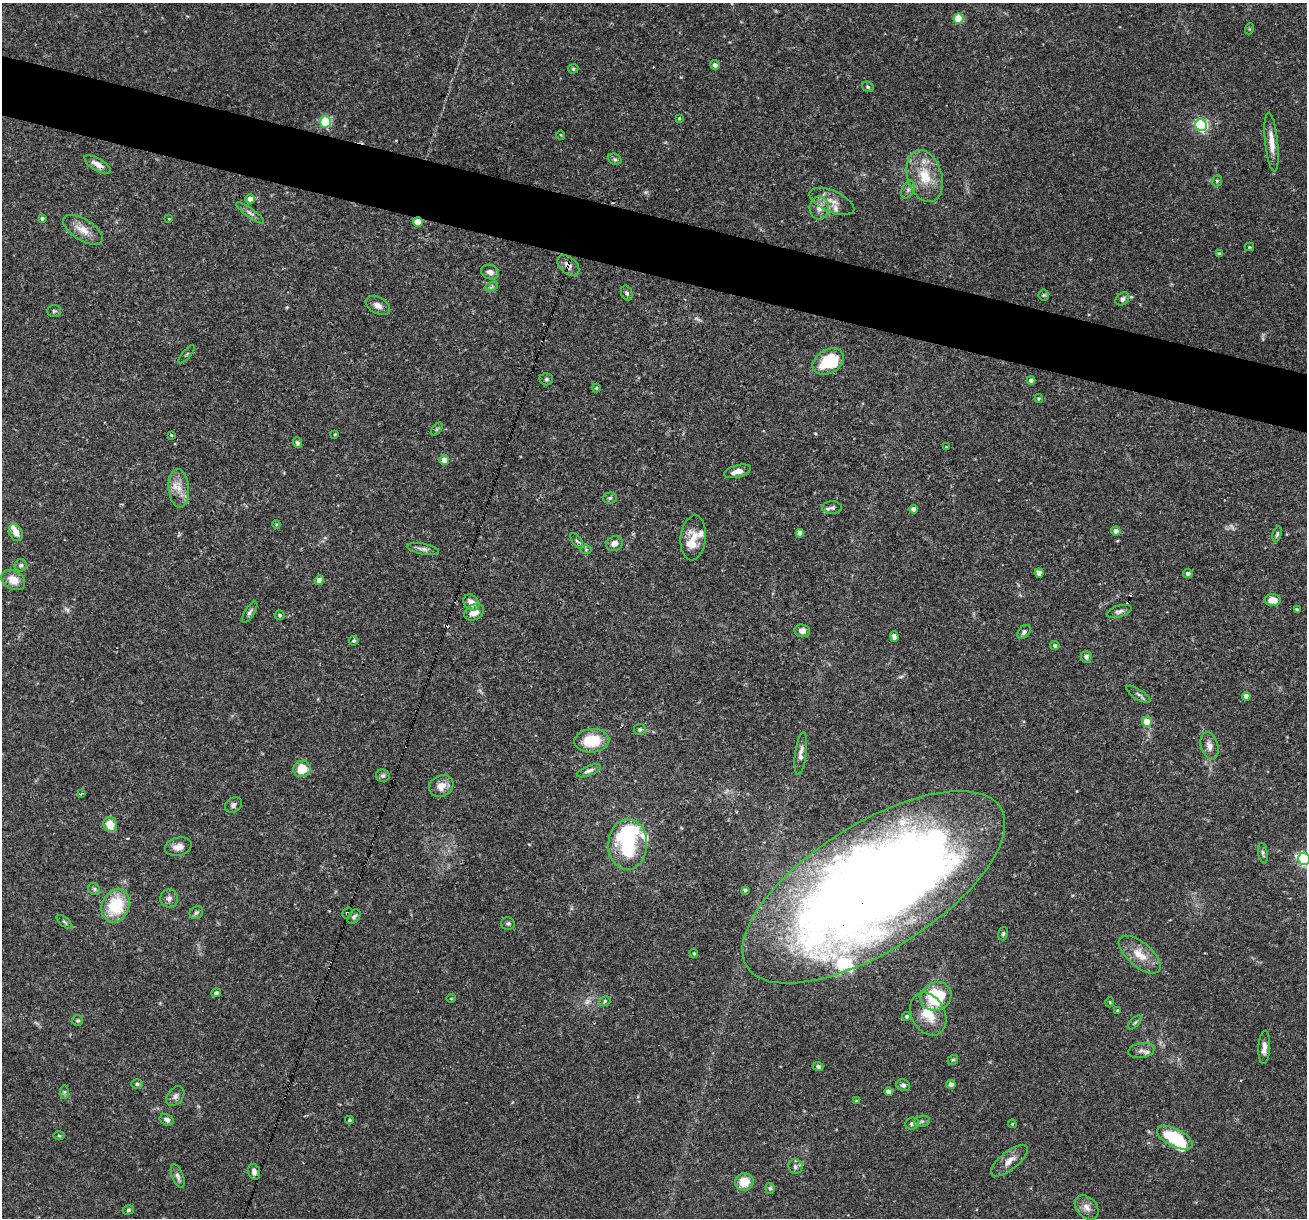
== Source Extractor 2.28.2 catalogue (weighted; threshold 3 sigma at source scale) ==
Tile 11 of 4 x 4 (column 3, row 3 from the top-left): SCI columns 2611-3915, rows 1467-2682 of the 5220 x 5238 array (HDU 1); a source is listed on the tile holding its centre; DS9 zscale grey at full resolution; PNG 1309 x 1220 px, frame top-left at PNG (2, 3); each listed source drawn as its Kron ellipse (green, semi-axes under 4 px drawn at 4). Shown black and unused: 5% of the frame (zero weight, under 3 of 4 exposures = <1% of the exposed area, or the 3 px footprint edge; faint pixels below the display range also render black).
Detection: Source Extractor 2.28.2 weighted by HDU 2 'WHT'; one run over the whole footprint, this tile lists its part. Background 0.0759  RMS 0.0036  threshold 0.016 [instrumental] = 3 sigma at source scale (4.5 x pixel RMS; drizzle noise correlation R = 1.50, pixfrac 1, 0.05/0.05 arcsec/px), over >= 5 px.
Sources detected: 164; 4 too faint to see at this stretch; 2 inside a brighter object's white glare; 5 cosmic-ray / hot-pixel residue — neither listed nor drawn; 8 inside a brighter listed object's ellipse — not listed separately; the other 145 listed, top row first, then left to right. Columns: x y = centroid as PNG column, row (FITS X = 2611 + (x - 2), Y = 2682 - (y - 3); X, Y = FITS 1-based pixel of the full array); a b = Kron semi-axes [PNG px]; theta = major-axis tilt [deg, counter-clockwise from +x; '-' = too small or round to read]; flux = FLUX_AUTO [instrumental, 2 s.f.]
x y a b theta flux
959 19 5 5 - 13
1249 29 5 3 - 0.31
715 65 5 5 - 1.2
573 69 5 5 - 0.49
868 87 6 5 - 0.59
679 118 4 4 - 0.34
326 122 6 5 - 35
1201 125 6 6 - 63
561 135 5 3 - 0.29
1271 142 29 6 -84 4.3
615 159 7 5 -21 0.77
98 165 15 6 -31 2.7
925 176 26 17 -73 11
1217 181 6 5 - 0.59
908 190 9 6 63 1.3
250 199 4 4 - 2.3
832 201 24 10 -23 4.4
819 208 11 9 -87 2.7
250 213 17 4 -36 1.3
42 218 4 3 - 0.86
169 219 3 2 - 0.26
418 222 5 5 - 6.5
83 230 22 10 -32 4.6
1249 247 4 4 - 0.36
1219 254 3 3 - 0.55
568 265 13 8 -41 2.3
490 272 9 7 -18 1.9
491 287 7 4 18 0.69
627 293 7 5 -68 0.9
1044 295 5 5 - 0.51
1122 299 8 5 41 1.2
378 305 13 8 -28 2.1
54 311 7 5 0 0.65
187 354 11 2 49 0.36
828 362 17 11 28 17
546 379 7 6 - 0.69
1031 380 4 4 - 1.1
596 388 4 4 - 0.37
1039 398 4 3 - 0.41
437 429 7 4 53 0.6
335 434 4 3 - 0.31
171 435 4 3 - 0.32
297 443 5 4 - 0.93
946 447 3 2 - 0.24
444 460 5 5 - 2.4
738 471 14 6 15 2.7
179 488 19 10 -85 4.6
610 498 7 5 3 0.7
832 508 10 6 0 1.1
914 509 4 4 - 2.2
276 524 4 3 - 0.33
1116 531 5 4 - 1.9
16 533 9 6 -61 2.9
800 533 4 4 - 1.7
1277 534 8 4 74 0.66
693 538 22 12 84 5.8
577 541 9 4 -54 0.75
615 543 9 7 29 2
423 549 16 5 -10 1.6
586 550 6 4 0 0.48
21 565 6 6 - 0.87
1039 573 4 4 - 2.6
1188 574 5 4 - 1.1
13 580 12 9 -30 4.6
319 580 5 4 - 2.3
1273 600 8 6 -3 4.1
471 602 9 7 -45 2.8
1297 610 4 3 - 0.82
1119 611 13 5 16 1.3
250 612 12 5 58 1.1
474 612 10 7 26 3.8
280 615 5 5 - 0.65
802 631 8 6 -6 1.6
1024 632 8 5 49 1
894 637 5 4 - 1.2
354 641 5 4 - 0.7
1055 646 4 4 - 0.7
1086 657 6 5 - 1.1
1138 694 14 5 -32 1
1246 696 4 4 - 2.1
1147 722 5 5 - 6.9
640 730 6 5 - 0.68
592 741 17 11 3 12
1209 746 14 8 -74 2.5
801 754 21 5 83 2.1
302 769 8 8 - 7.4
589 771 13 5 22 1.2
383 776 7 6 - 0.87
441 786 12 10 29 3.2
81 793 3 3 - 0.58
233 805 9 7 37 1.2
110 824 8 6 -67 5.9
628 844 25 19 89 24
178 847 13 9 14 2.9
1263 853 10 4 -81 0.8
1304 859 6 6 - 64
874 887 150 63 32 630
94 889 6 5 - 0.7
745 890 3 3 - 0.63
169 898 9 9 - 1.5
116 906 17 13 66 16
196 913 7 6 - 0.8
347 913 6 4 57 0.87
354 917 8 5 51 0.89
64 922 9 3 -40 0.58
508 924 7 6 - 0.77
1003 934 7 5 73 0.63
694 953 5 4 - 0.45
1140 955 25 12 -40 6.5
216 993 5 4 - 0.87
936 996 16 14 28 19
451 998 5 3 - 0.28
605 1001 6 5 - 0.59
1110 1002 5 3 - 0.32
1118 1010 3 3 - 0.39
928 1014 23 16 -62 9
907 1016 4 4 - 0.66
78 1021 5 5 - 0.59
1135 1022 8 4 48 0.6
1264 1047 16 6 87 2.1
1141 1051 13 7 8 1.8
953 1060 5 4 - 0.49
818 1066 5 4 - 0.81
137 1084 5 5 - 0.63
951 1084 4 4 - 1.8
903 1085 7 5 -20 0.97
64 1092 7 4 89 0.61
889 1092 4 4 - 1.8
175 1096 11 7 52 1.5
856 1101 4 3 - 0.34
167 1120 7 5 -24 1.2
349 1120 4 3 - 0.46
922 1121 8 5 16 0.84
912 1124 7 6 - 1
1012 1124 4 4 - 0.38
59 1136 5 3 - 0.38
1175 1138 19 9 -27 20
1009 1161 22 9 39 3.4
795 1167 7 7 - 1.1
254 1172 8 5 -74 1.5
178 1176 13 5 -70 1.3
744 1182 9 9 - 6.1
770 1188 5 5 - 0.63
1087 1207 14 10 -48 2.6
128 1210 6 4 17 0.58
Overlapping masked pixels (flux is a lower limit): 5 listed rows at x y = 98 165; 418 222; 568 265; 874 887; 347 913
Isophote crosses this tile's border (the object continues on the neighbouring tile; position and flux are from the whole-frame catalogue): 1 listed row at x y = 1304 859